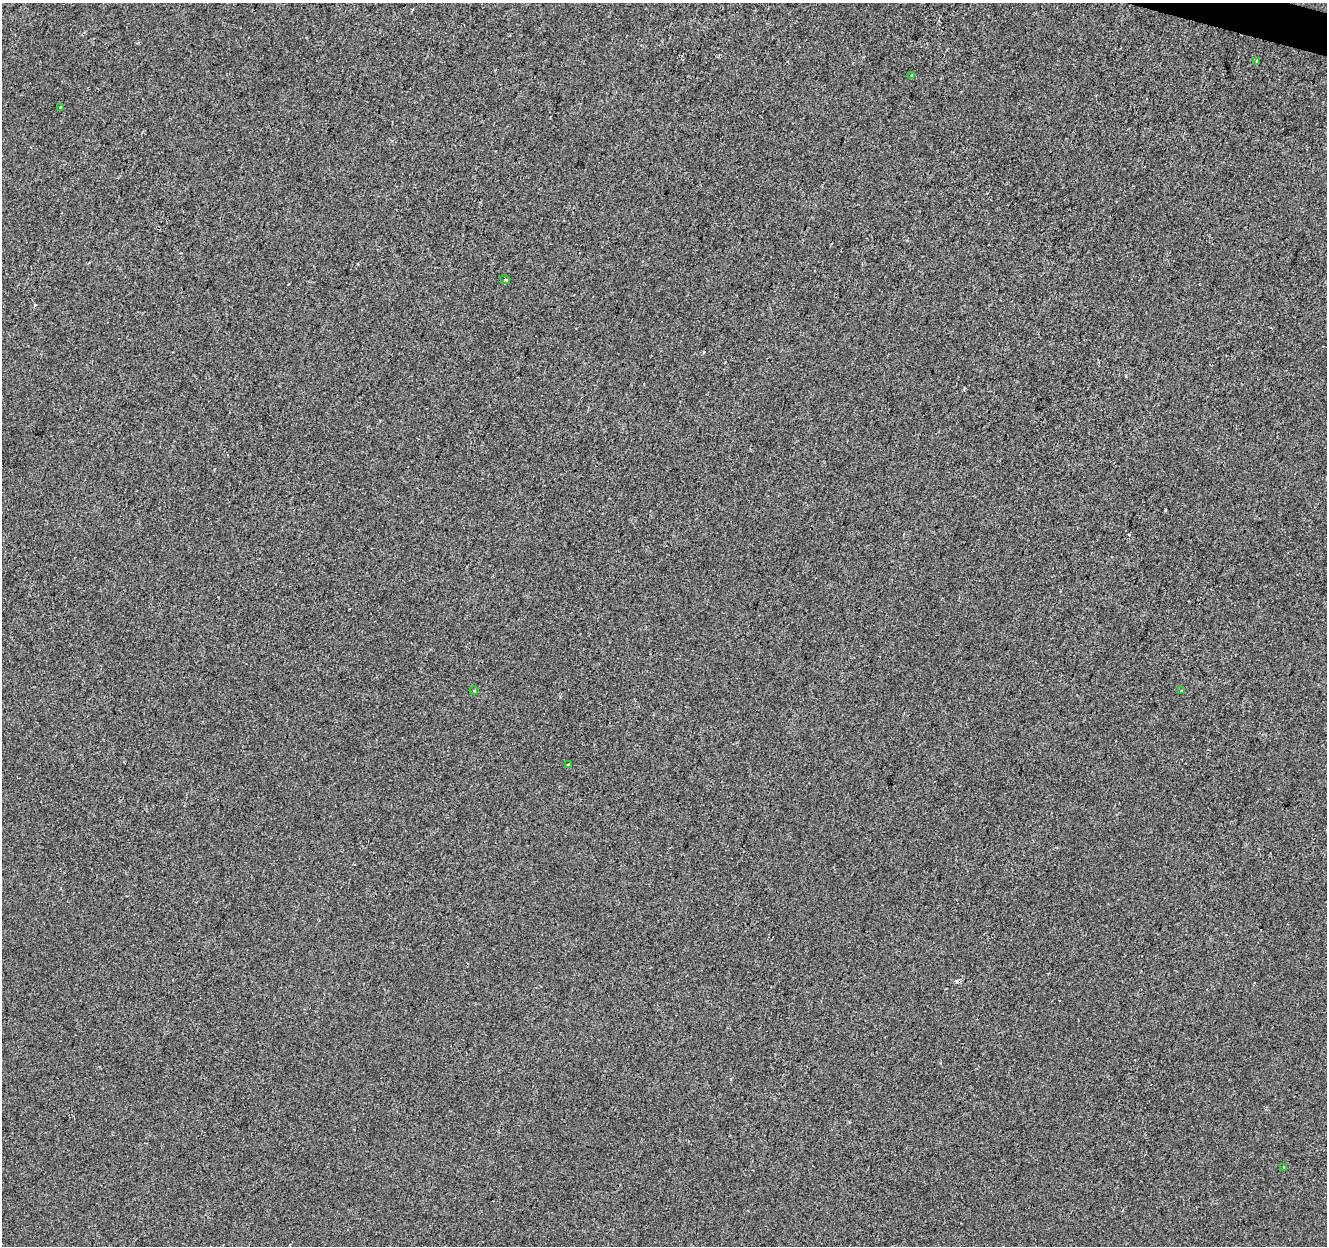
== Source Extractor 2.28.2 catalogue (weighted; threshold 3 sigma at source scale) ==
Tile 10 of 4 x 4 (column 2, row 3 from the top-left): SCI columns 1333-2657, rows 1524-2767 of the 5308 x 5473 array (HDU 1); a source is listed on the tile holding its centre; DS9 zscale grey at full resolution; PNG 1329 x 1248 px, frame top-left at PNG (2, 3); each listed source drawn as its Kron ellipse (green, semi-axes under 4 px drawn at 4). Shown black and unused: <1% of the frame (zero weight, under 2 of 3 exposures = <1% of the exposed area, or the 3 px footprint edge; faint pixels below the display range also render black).
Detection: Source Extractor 2.28.2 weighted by HDU 2 'WHT'; one run over the whole footprint, this tile lists its part. Background -8.94e-05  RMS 0.0042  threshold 0.019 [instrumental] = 3 sigma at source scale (4.5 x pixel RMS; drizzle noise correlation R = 1.50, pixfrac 1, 0.0396/0.0396 arcsec/px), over >= 5 px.
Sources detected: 10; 2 cosmic-ray / hot-pixel residue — neither listed nor drawn; the other 8 listed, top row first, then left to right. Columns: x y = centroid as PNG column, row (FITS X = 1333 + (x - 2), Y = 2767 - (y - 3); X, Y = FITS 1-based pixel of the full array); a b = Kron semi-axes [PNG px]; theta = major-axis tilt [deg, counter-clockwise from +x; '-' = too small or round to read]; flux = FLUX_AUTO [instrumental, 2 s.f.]
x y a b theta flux
1257 61 3 3 - 0.86
912 75 3 3 - 1.1
60 107 4 3 - 0.58
505 280 5 3 - 0.49
474 691 4 4 - 0.48
1181 691 2 2 - 0.41
569 764 4 2 - 0.46
1284 1167 3 2 - 0.48